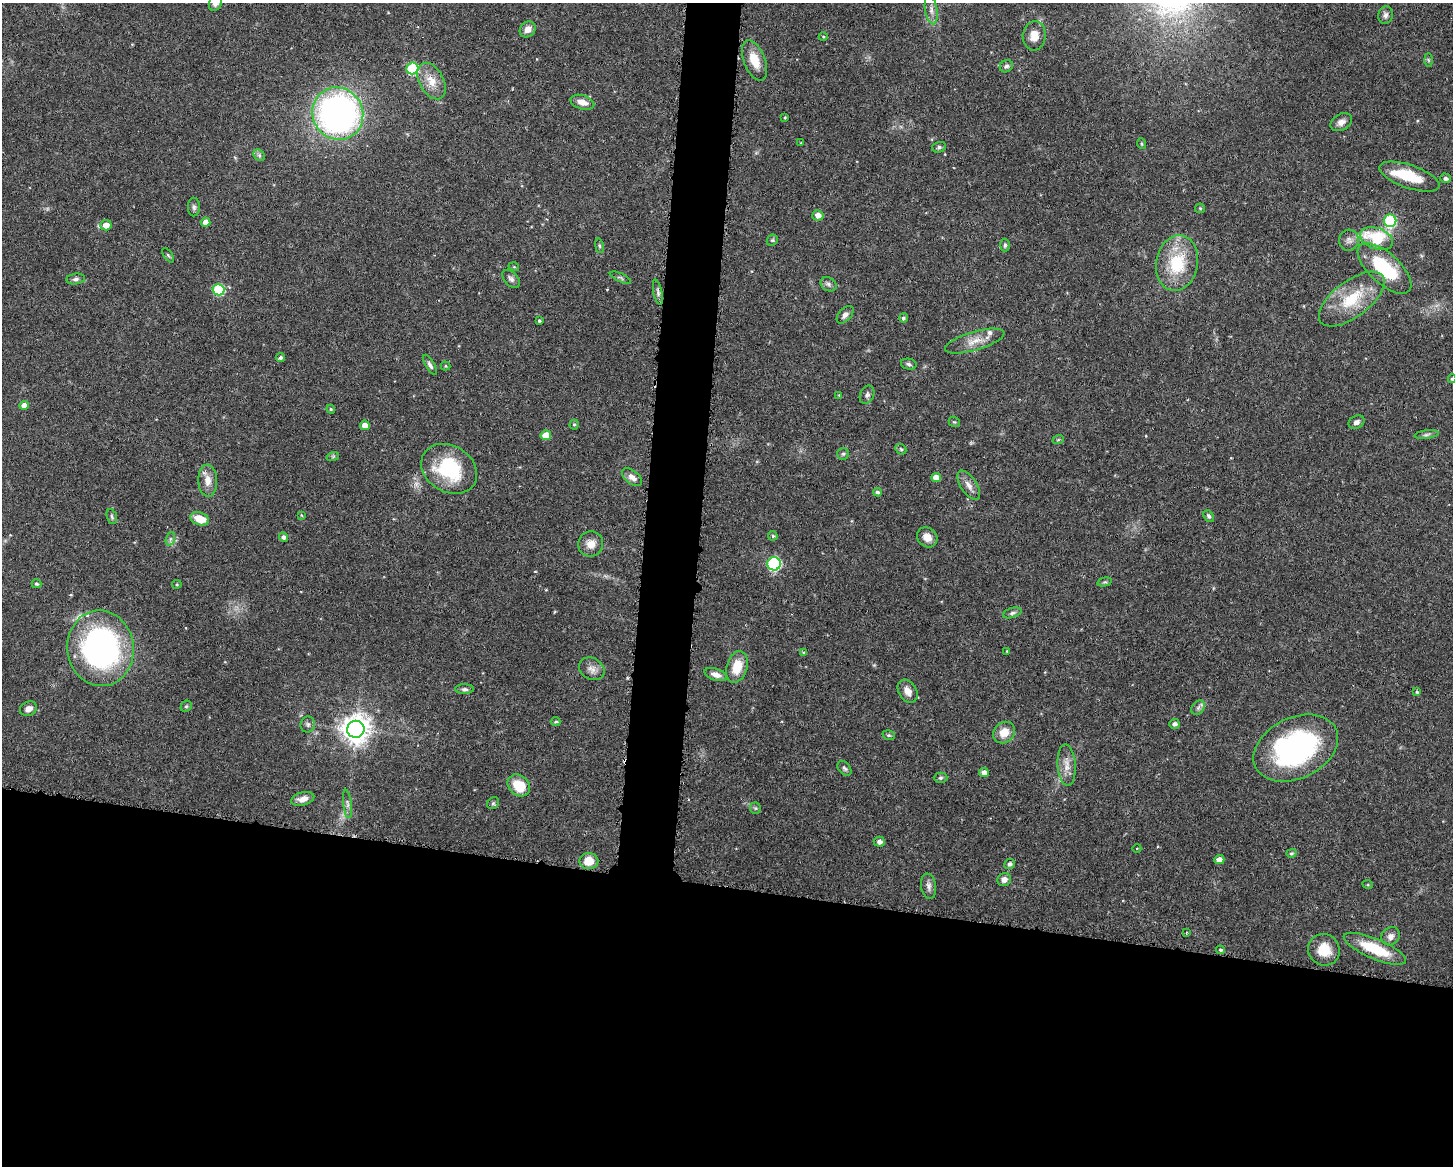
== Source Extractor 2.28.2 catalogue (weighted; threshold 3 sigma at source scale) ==
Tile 11 of 3 x 4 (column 2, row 4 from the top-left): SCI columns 1560-3010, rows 3-1166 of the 4683 x 4661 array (HDU 1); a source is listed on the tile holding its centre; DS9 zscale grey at full resolution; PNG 1455 x 1168 px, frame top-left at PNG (2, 3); each listed source drawn as its Kron ellipse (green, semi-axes under 4 px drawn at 4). Shown black and unused: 27% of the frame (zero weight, under 3 of 6 exposures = <1% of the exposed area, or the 3 px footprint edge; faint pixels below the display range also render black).
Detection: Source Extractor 2.28.2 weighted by HDU 2 'WHT'; one run over the whole footprint, this tile lists its part. Background 0.143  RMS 0.0038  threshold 0.0156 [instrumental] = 3 sigma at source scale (4.09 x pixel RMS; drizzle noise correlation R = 1.36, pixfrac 0.8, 0.05/0.05 arcsec/px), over >= 5 px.
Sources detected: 130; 2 inside a brighter listed object's ellipse — not listed separately; the other 128 listed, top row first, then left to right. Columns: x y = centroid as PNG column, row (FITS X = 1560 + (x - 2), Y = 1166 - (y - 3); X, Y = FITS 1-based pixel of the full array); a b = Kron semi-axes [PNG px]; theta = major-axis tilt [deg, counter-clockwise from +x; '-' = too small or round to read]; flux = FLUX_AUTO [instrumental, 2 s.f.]
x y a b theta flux
216 3 8 6 65 1.9
931 10 14 6 -81 2.1
1385 15 9 7 76 1.4
528 29 9 7 45 2.4
1034 36 14 11 83 4.1
823 37 4 4 - 0.4
755 60 21 10 -68 6.7
1428 60 6 4 -88 0.57
1006 66 7 6 - 1
412 68 6 6 - 23
431 81 20 12 -62 5.3
582 102 12 7 -17 2.8
338 113 26 25 - 140
785 117 3 3 - 0.35
1341 122 11 8 28 1.9
801 143 4 2 - 0.25
1142 144 5 3 - 0.37
939 147 7 5 15 0.71
259 155 6 5 - 0.75
1409 177 31 11 -19 12
1446 178 5 5 - 0.96
194 207 9 6 -90 0.98
1200 208 5 4 - 0.43
818 215 5 5 - 2.7
1390 221 6 6 - 27
206 222 5 4 - 2.4
106 225 5 5 - 3
1377 239 17 10 -20 17
772 240 6 5 - 0.58
1349 240 10 10 - 1.8
1005 245 6 4 89 0.68
599 246 7 4 -81 0.49
168 255 8 4 -54 0.54
1177 263 28 21 79 18
514 267 5 3 - 0.34
1384 268 33 15 -42 22
620 278 11 3 -24 0.69
76 279 9 5 7 1.1
511 279 10 6 -48 1.2
828 284 8 6 -35 1.1
218 290 6 5 - 27
658 292 13 4 -78 1.1
1352 299 39 18 37 15
845 315 10 6 48 1.5
903 318 4 4 - 0.79
539 321 3 3 - 0.45
975 341 31 9 16 5.2
281 358 4 4 - 0.8
909 364 8 5 -13 0.82
430 365 11 4 -60 1
446 366 5 4 - 0.43
1452 379 4 3 - 0.56
839 395 4 4 - 0.32
867 395 9 7 67 1.2
24 405 5 4 - 2.5
331 409 4 4 - 0.44
954 422 6 5 - 0.48
1356 422 8 6 24 1.3
365 425 5 4 - 2.5
574 425 5 4 - 0.46
546 435 5 5 - 6.3
1426 435 12 4 7 0.88
1058 440 6 3 19 0.4
901 449 6 4 -44 0.55
843 454 6 6 - 0.69
333 456 6 4 19 0.48
449 469 29 23 -31 24
632 477 12 6 -37 2.2
936 478 5 4 - 3.8
208 481 16 9 -87 3.5
969 485 16 8 -57 2.4
877 492 4 4 - 0.9
301 515 4 3 - 0.3
1209 516 6 4 -53 0.68
112 517 8 5 -72 0.72
200 519 9 6 -19 6.7
773 536 5 4 - 0.64
284 537 5 4 - 1.1
927 537 11 9 -43 3.3
170 539 7 4 71 0.72
591 544 13 12 - 3.4
774 564 6 6 - 48
1105 582 7 4 14 0.5
36 584 5 4 - 0.61
177 584 5 4 - 0.43
1012 613 9 5 16 0.94
100 648 38 33 -83 95
1007 651 4 4 - 0.29
804 653 4 3 - 0.65
737 667 16 10 74 7.5
592 669 13 10 -31 2.5
716 675 11 5 -19 2.2
465 689 9 5 0 0.88
908 691 12 9 -59 2.8
1417 692 4 4 - 0.51
186 706 6 5 - 0.55
1198 708 8 6 55 1.1
28 709 9 7 23 2.1
556 722 5 4 - 0.6
308 724 8 7 - 1
1174 724 5 5 - 1.2
356 729 8 8 - 470
1004 732 12 10 41 4.6
889 735 6 4 -18 0.55
1296 748 45 30 26 66
1067 765 21 9 -86 3.7
844 768 8 5 -50 0.83
984 772 5 4 - 1.7
940 778 7 5 1 0.71
519 785 12 10 -42 9.2
303 799 12 6 14 2.4
493 803 6 5 - 0.59
347 804 14 4 -84 1.3
755 808 6 5 - 0.6
879 842 5 5 - 1.3
1137 848 4 3 - 0.23
1291 853 5 4 - 0.58
1219 860 5 4 - 2.2
589 861 9 8 - 5.3
1009 864 5 5 - 1.1
1004 879 7 6 - 1.6
1368 885 5 3 - 0.35
929 886 13 7 -81 1.6
1186 933 4 2 - 0.29
1391 936 10 8 45 1.9
1375 949 33 10 -23 13
1221 950 4 4 - 0.67
1324 950 16 15 - 6.7
Isophote crosses this tile's border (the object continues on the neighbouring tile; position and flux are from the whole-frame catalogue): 2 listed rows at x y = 216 3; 1452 379